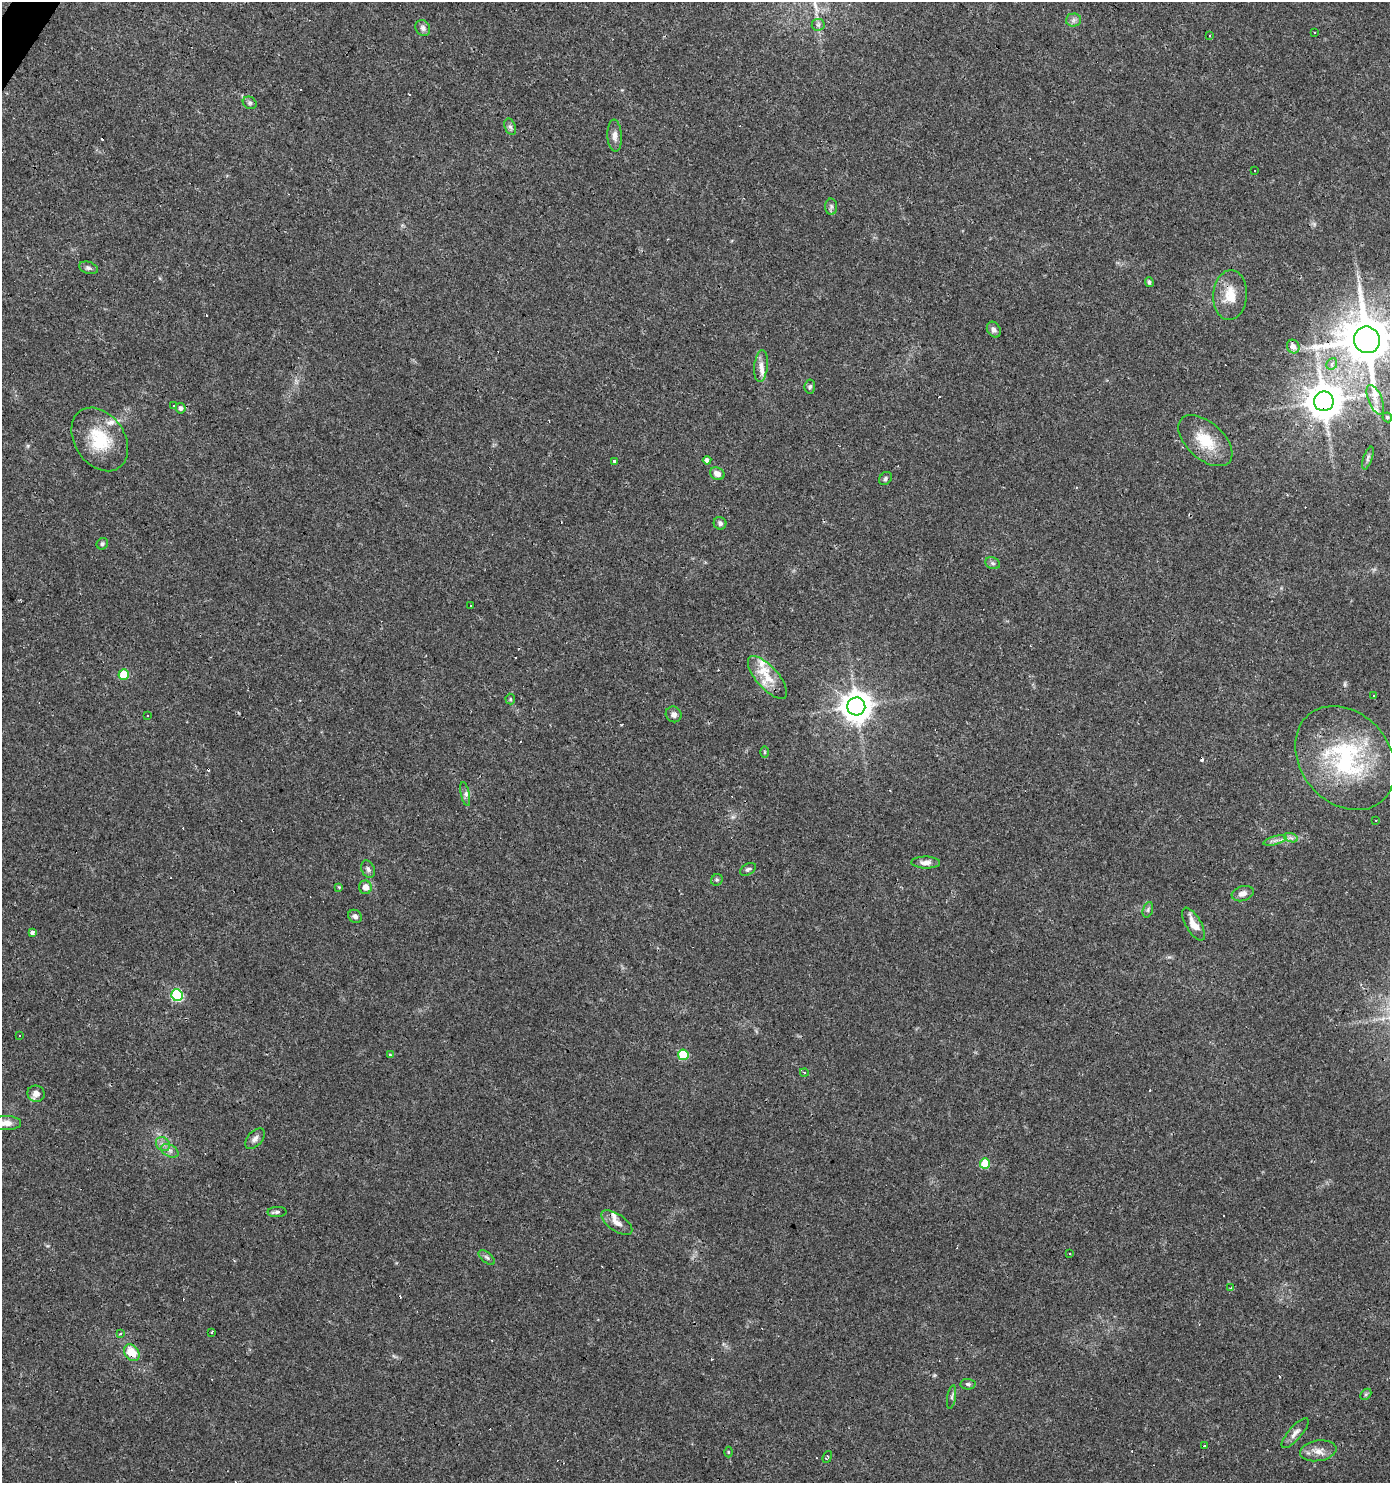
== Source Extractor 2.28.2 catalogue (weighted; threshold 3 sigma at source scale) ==
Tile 11 of 4 x 4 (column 3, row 3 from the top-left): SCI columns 2962-4349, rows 1489-2969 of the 5986 x 5932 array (HDU 1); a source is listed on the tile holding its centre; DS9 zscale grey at full resolution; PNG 1392 x 1485 px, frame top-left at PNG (2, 2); each listed source drawn as its Kron ellipse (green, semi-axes under 4 px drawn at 4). Shown black and unused: <1% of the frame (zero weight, under 3 of 4 exposures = <1% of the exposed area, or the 3 px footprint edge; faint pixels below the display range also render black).
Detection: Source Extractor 2.28.2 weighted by HDU 2 'WHT'; one run over the whole footprint, this tile lists its part. Background 0.0318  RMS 0.0037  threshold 0.0166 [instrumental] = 3 sigma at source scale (4.5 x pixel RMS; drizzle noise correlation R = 1.50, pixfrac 1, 0.0396/0.0396 arcsec/px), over >= 5 px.
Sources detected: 125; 33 cosmic-ray / hot-pixel residue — neither listed nor drawn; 6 inside a brighter listed object's ellipse — not listed separately; the other 86 listed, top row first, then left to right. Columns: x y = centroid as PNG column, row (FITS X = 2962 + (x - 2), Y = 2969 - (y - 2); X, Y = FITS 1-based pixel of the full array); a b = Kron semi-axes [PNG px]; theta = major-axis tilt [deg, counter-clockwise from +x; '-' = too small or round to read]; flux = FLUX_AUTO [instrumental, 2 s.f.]
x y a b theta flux
1073 20 7 6 - 1.2
818 25 6 6 - 0.97
423 28 8 7 - 1.2
1314 32 3 3 - 0.83
1210 35 3 2 - 0.41
250 103 7 6 - 0.8
510 127 9 5 -67 0.95
615 136 16 7 -87 2.2
1254 170 2 2 - 0.4
831 207 8 6 -88 0.9
88 268 10 6 -17 1.1
1149 282 5 4 - 0.85
1230 295 25 17 86 8.2
994 330 8 6 -59 1.5
1367 340 13 13 - 2100
1293 346 7 6 - 2.3
1332 364 6 5 - 1.3
761 366 16 7 84 2.6
810 387 7 5 84 0.73
1375 400 16 7 -67 2.9
1324 401 10 10 - 870
174 406 3 3 - 0.76
180 408 5 5 - 1.1
1387 417 5 4 - 0.61
100 439 34 25 -56 17
1205 441 32 18 -42 12
1368 458 12 4 71 1
707 460 4 4 - 1.2
615 461 4 3 - 5.6
717 474 7 6 - 2.5
885 479 7 5 50 0.79
720 523 6 6 - 1.1
102 544 6 5 - 0.69
993 563 7 5 -21 0.89
471 605 3 3 - 2.3
124 674 5 5 - 13
767 678 27 11 -48 7.2
1374 696 3 3 - 0.7
510 699 5 5 - 0.51
856 706 9 9 - 590
674 714 8 7 - 1.5
148 715 3 2 - 0.64
765 752 6 4 -90 0.45
1345 758 57 44 -50 51
465 794 12 2 -78 0.85
1376 820 3 2 - 0.44
1291 838 7 4 -19 0.95
1275 840 12 4 15 1.3
926 863 14 6 -1 2.1
368 869 9 6 -66 1.2
748 869 8 5 31 0.87
717 880 6 5 - 0.61
339 887 3 3 - 0.59
365 887 7 6 - 2.9
1243 894 11 7 18 1.9
1148 910 8 5 72 0.87
355 916 7 6 - 1.1
1193 924 18 7 -60 4.2
32 932 4 3 - 6.2
177 995 6 5 - 38
19 1035 3 3 - 0.97
390 1055 4 4 - 0.42
683 1055 5 5 - 16
804 1072 4 3 - 0.35
36 1094 8 8 - 2.4
6 1123 15 7 0 2.6
255 1139 12 7 47 1.7
163 1144 8 6 -44 1.5
170 1151 9 6 -29 1.4
985 1163 5 5 - 13
277 1212 9 5 1 0.9
617 1223 18 8 -34 3.1
1070 1254 3 3 - 1.3
487 1257 10 5 -41 0.9
1231 1288 4 3 - 0.53
212 1332 3 2 - 0.51
120 1334 3 3 - 0.63
132 1353 9 7 -51 8.2
968 1384 7 5 -1 0.8
1366 1394 6 4 45 0.63
952 1397 12 4 81 0.89
1295 1433 19 6 49 2.1
1204 1446 3 2 - 0.47
1318 1451 18 10 9 3.6
728 1452 5 3 - 0.35
827 1457 6 3 69 0.45
Overlapping masked pixels (flux is a lower limit): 5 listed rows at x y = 1230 295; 1367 340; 1324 401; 1345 758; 132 1353
Isophote crosses this tile's border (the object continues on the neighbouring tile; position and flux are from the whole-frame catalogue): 2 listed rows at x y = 1367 340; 6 1123